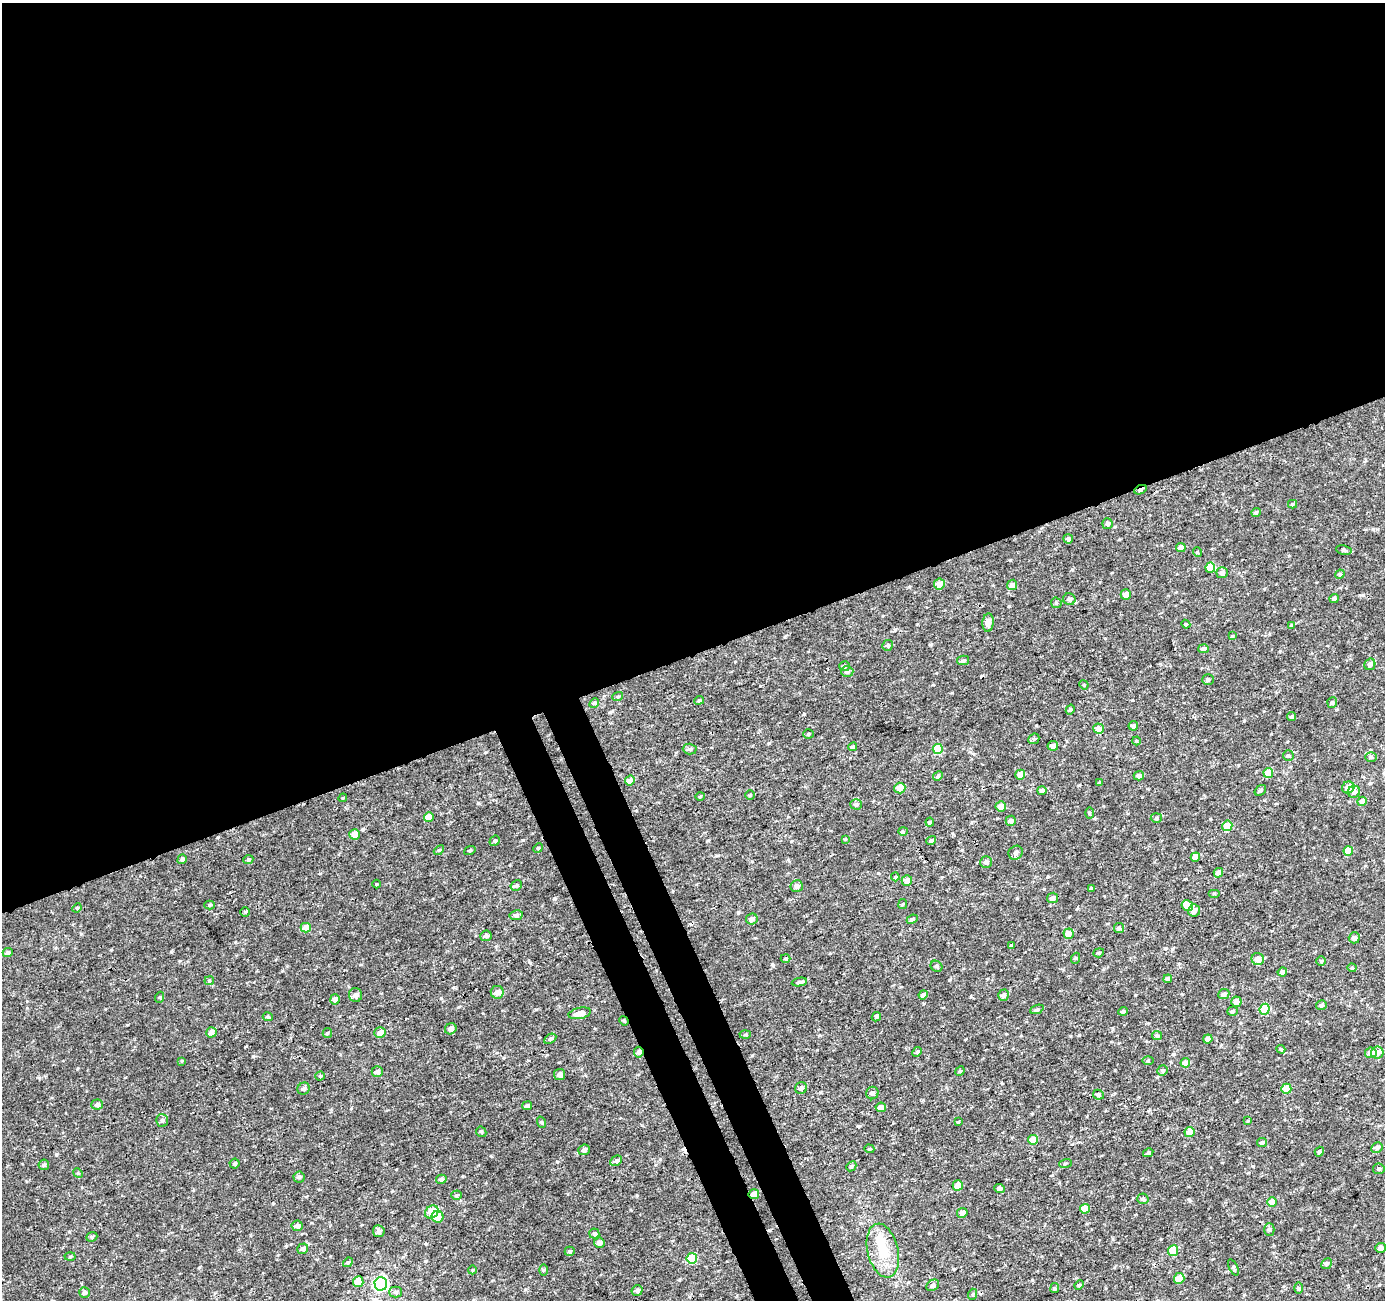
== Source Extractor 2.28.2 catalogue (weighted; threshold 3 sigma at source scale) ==
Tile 2 of 4 x 4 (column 2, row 1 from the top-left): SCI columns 1430-2812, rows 3996-5293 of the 5626 x 5450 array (HDU 1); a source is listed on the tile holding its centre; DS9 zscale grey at full resolution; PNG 1387 x 1302 px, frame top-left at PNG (2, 3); each listed source drawn as its Kron ellipse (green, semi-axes under 4 px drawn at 4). Shown black and unused: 53% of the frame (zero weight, under 3 of 4 exposures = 4% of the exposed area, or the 3 px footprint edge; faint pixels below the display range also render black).
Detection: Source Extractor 2.28.2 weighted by HDU 2 'WHT'; one run over the whole footprint, this tile lists its part. Background 0.00449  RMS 0.003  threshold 0.0136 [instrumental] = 3 sigma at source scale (4.5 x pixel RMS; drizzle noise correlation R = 1.50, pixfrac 1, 0.0396/0.0396 arcsec/px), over >= 5 px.
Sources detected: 230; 1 inside a brighter object's white glare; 2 cosmic-ray / hot-pixel residue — neither listed nor drawn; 1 inside a brighter listed object's ellipse — not listed separately; the other 226 listed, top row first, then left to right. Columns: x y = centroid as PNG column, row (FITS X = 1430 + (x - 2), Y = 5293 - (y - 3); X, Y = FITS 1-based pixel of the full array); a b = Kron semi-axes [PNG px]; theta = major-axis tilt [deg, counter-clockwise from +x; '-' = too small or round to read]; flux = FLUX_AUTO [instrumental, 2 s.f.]
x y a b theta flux
1141 490 6 3 25 1.2
1292 504 4 4 - 0.32
1256 512 5 4 - 0.71
1108 524 5 5 - 0.77
1068 539 5 4 - 0.71
1181 548 5 4 - 1.5
1344 550 8 4 -11 0.64
1197 552 5 3 - 0.23
1210 568 5 5 - 7.4
1222 573 6 5 - 0.98
1340 574 5 4 - 0.31
939 584 5 5 - 2.6
1012 585 5 5 - 1.3
1126 594 5 5 - 2
1334 598 4 4 - 0.89
1069 599 6 6 - 0.72
1056 603 5 5 - 0.45
988 623 9 5 86 2.1
1186 624 4 4 - 0.36
1292 625 4 4 - 0.29
1232 636 4 4 - 0.29
888 645 5 5 - 0.55
1203 649 5 4 - 1.2
963 660 6 4 11 0.59
1370 664 6 5 - 1.4
845 666 5 5 - 0.59
847 672 6 5 - 0.77
1208 680 6 5 - 0.72
1084 685 5 4 - 0.31
618 696 5 3 - 0.29
699 700 5 4 - 0.35
594 703 5 4 - 0.41
1332 703 5 5 - 0.61
1070 710 5 4 - 0.45
1292 717 4 4 - 0.72
1133 726 4 4 - 1.1
1098 728 5 5 - 2.2
809 734 5 4 - 0.37
1034 739 6 5 - 0.45
1136 741 4 4 - 0.27
1053 746 5 5 - 1.4
853 747 4 3 - 0.37
690 749 7 5 -1 0.61
938 749 5 5 - 8.3
1288 755 5 5 - 0.6
1371 757 6 5 - 0.48
1268 773 5 4 - 6.4
1020 775 5 5 - 2.4
938 776 5 4 - 0.42
1139 776 5 4 - 0.99
630 781 5 4 - 1.9
1100 783 4 3 - 0.4
1348 787 6 6 - 2.8
900 788 5 5 - 3.4
1042 790 5 4 - 0.8
1260 790 6 4 40 0.53
1354 792 6 6 - 1.7
750 795 4 4 - 0.32
700 796 5 3 - 0.3
343 798 4 3 - 0.29
1362 801 5 4 - 2.3
856 804 6 5 - 0.71
1001 806 5 5 - 2
1089 813 5 3 - 0.35
429 817 5 4 - 3.9
1156 818 5 4 - 0.45
1011 821 5 5 - 0.85
930 822 4 4 - 0.33
1227 826 5 5 - 4.1
903 831 5 4 - 0.38
354 834 5 5 - 2.7
845 839 3 3 - 0.23
931 840 5 4 - 0.65
495 841 5 4 - 0.43
538 848 5 4 - 0.36
439 850 6 3 43 0.33
470 851 6 4 21 0.38
1348 851 5 4 - 4.4
1016 853 7 6 - 0.83
1195 857 5 4 - 2.8
182 859 5 4 - 0.63
248 859 5 4 - 0.44
986 862 6 5 - 1
1218 873 5 4 - 1.6
895 877 4 4 - 0.29
907 881 5 5 - 2.1
376 884 4 3 - 0.23
516 885 6 4 29 0.71
797 886 6 6 - 1
1091 888 4 3 - 0.47
1214 894 6 4 0 0.3
1052 898 5 5 - 1.4
903 904 5 4 - 0.3
209 905 5 4 - 0.35
1187 906 6 5 - 4.5
77 908 5 4 - 0.37
1194 910 6 6 - 1.5
245 912 5 5 - 0.35
516 915 7 5 9 0.74
752 919 6 5 - 1.1
912 919 6 4 23 0.45
306 928 5 5 - 3.3
1119 928 5 5 - 0.51
1068 934 5 5 - 2.7
486 936 5 5 - 0.9
1354 938 5 5 - 1.1
1012 945 4 3 - 0.61
8 953 5 4 - 0.84
1099 953 5 4 - 0.39
1076 958 5 3 - 0.3
786 959 5 4 - 0.49
1258 959 6 6 - 2.4
1321 961 5 5 - 0.43
936 966 6 5 - 0.52
1352 968 4 4 - 0.31
1282 972 5 4 - 1.2
1168 979 4 4 - 0.84
209 981 4 4 - 0.35
799 982 8 4 8 0.64
497 992 6 6 - 1.3
1224 994 6 5 - 0.75
356 995 7 6 - 0.88
923 995 5 4 - 0.93
1003 995 5 5 - 0.94
160 997 5 3 - 0.31
335 999 5 5 - 1.4
1236 1002 5 5 - 1.5
1321 1005 5 5 - 0.6
1037 1009 7 4 21 0.48
1265 1009 5 5 - 12
1123 1011 4 4 - 0.6
1232 1011 5 4 - 0.51
580 1013 11 5 11 1.8
268 1017 5 4 - 0.52
876 1017 5 4 - 0.54
624 1021 5 3 - 0.28
451 1029 6 5 - 1.4
211 1032 5 5 - 1.8
327 1033 5 4 - 0.36
380 1033 5 5 - 2.1
745 1035 5 3 - 0.35
1157 1036 5 4 - 0.64
550 1039 7 4 30 0.53
1208 1039 5 4 - 1.1
1281 1049 4 3 - 0.34
639 1052 5 5 - 1
917 1052 5 4 - 0.35
1377 1052 6 6 - 1.9
1371 1053 5 5 - 1.8
182 1061 4 3 - 0.25
1148 1061 5 3 - 0.28
1185 1063 5 4 - 2.7
1163 1070 5 5 - 0.57
960 1071 5 4 - 0.3
377 1072 5 5 - 1.2
559 1075 5 5 - 1.1
320 1076 4 4 - 0.31
801 1088 6 5 - 0.93
304 1089 6 5 - 0.8
1286 1089 5 5 - 4
872 1093 6 6 - 0.74
1098 1095 5 5 - 0.73
97 1104 6 5 - 0.93
527 1106 5 4 - 0.74
881 1107 5 5 - 1.9
162 1120 6 6 - 0.7
1248 1121 4 3 - 0.25
541 1122 6 3 -70 0.32
958 1122 4 3 - 0.29
481 1132 5 4 - 0.43
1189 1132 5 5 - 3.5
1033 1140 5 5 - 3.2
1262 1142 5 4 - 0.66
1377 1147 6 5 - 0.75
869 1149 5 4 - 0.37
584 1150 6 5 - 0.94
1319 1152 5 4 - 0.5
1148 1153 5 4 - 0.59
616 1161 6 4 27 0.67
234 1163 5 5 - 0.42
1065 1163 6 3 19 0.32
44 1165 5 5 - 0.54
851 1166 5 4 - 0.47
1379 1169 6 5 - 0.56
78 1173 5 4 - 0.35
299 1177 5 5 - 0.57
441 1179 5 4 - 0.77
958 1185 5 5 - 2.7
1000 1189 5 4 - 1
754 1194 5 5 - 2.3
457 1195 5 4 - 0.46
1143 1199 5 5 - 0.59
1272 1202 5 4 - 3.3
1085 1209 5 5 - 3.9
432 1212 7 6 - 5.4
962 1213 5 5 - 1.2
438 1217 6 6 - 3.6
297 1226 5 5 - 1.1
1269 1230 6 5 - 0.51
379 1231 6 6 - 1.1
594 1234 5 5 - 0.66
92 1237 6 4 21 0.5
599 1243 5 5 - 1.4
1381 1248 5 5 - 1.3
303 1249 5 5 - 0.88
570 1251 5 4 - 0.43
883 1251 27 15 -77 8
1173 1251 5 5 - 5.5
70 1257 5 3 - 0.32
692 1258 5 5 - 10
348 1262 5 4 - 0.39
1326 1264 5 5 - 0.57
1233 1267 9 4 -66 0.53
472 1270 4 3 - 0.22
544 1270 5 4 - 0.32
1179 1278 5 5 - 3.5
358 1282 5 5 - 3.8
381 1284 7 6 - 66
933 1285 7 5 34 0.71
1079 1285 5 4 - 0.33
1055 1288 5 4 - 0.36
1299 1288 5 3 - 0.36
637 1290 5 5 - 0.65
395 1292 6 5 - 0.63
84 1293 5 5 - 0.7
973 1294 5 3 - 0.3
Overlapping masked pixels (flux is a lower limit): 4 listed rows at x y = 1141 490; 624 1021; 639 1052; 754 1194
Unlisted compact peaks at least as high as the median listed source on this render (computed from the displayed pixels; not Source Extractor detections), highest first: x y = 253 1056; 478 803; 804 714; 1010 560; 554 899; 536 1009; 523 840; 773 965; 1009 606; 557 1162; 738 913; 708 840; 1079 1035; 320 873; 162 1250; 785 637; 491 1156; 56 1154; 425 1261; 1166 948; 127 1025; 858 1126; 81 934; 1244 721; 631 1210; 1032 1280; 39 1078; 1210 819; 878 873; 454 987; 1253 1166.